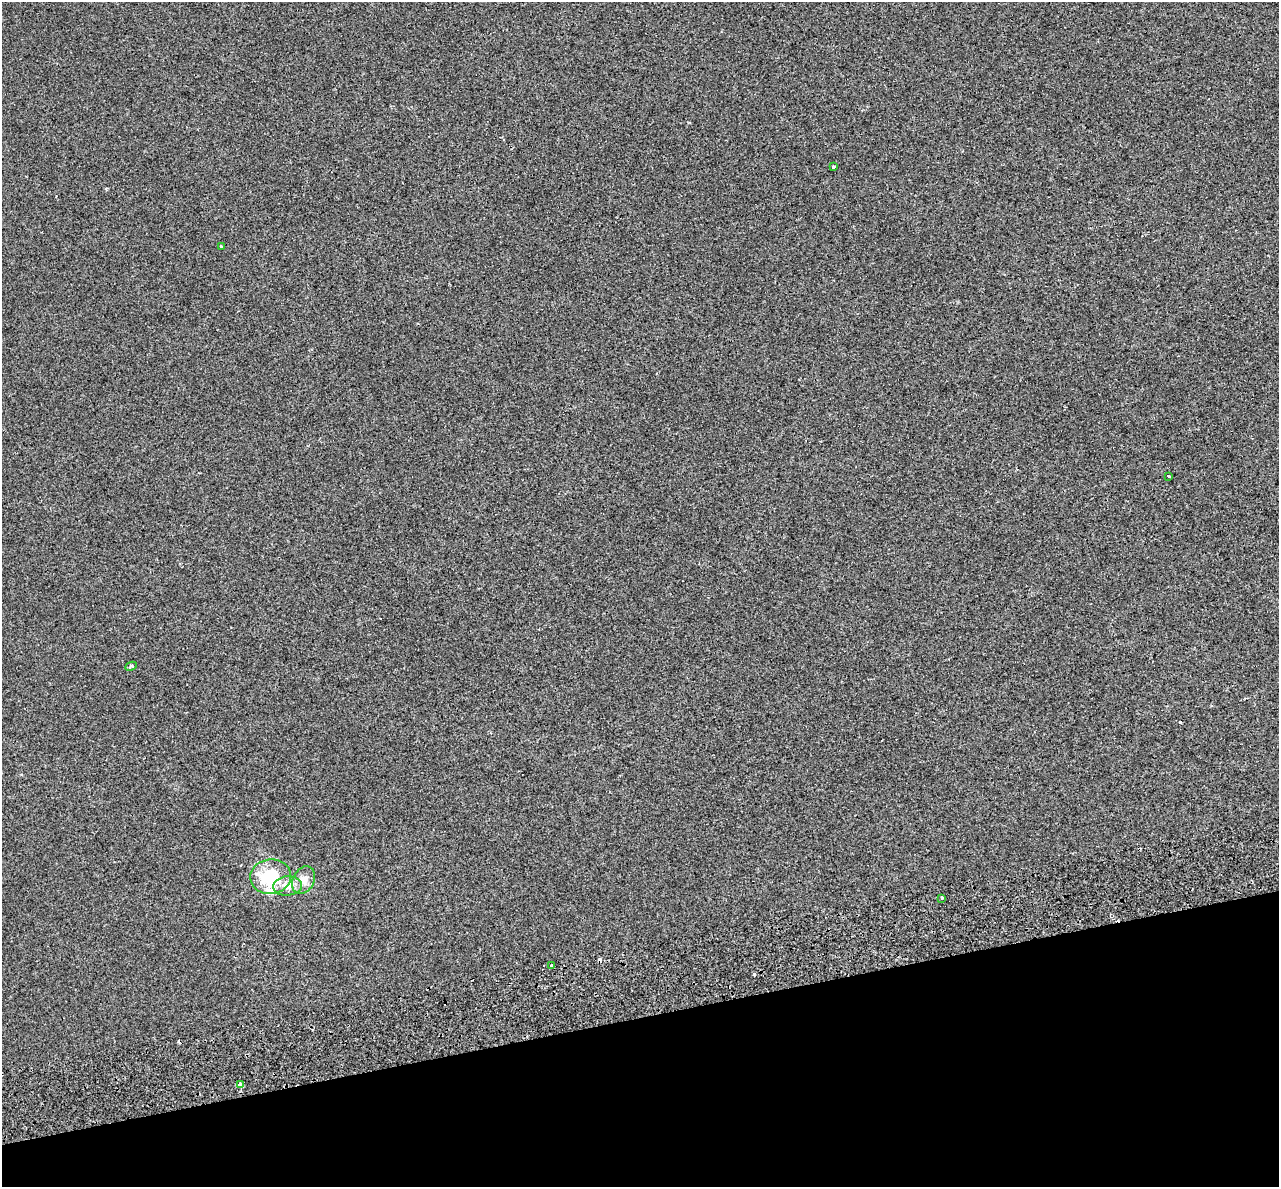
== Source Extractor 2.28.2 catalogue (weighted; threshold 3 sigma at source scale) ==
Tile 14 of 4 x 4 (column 2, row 4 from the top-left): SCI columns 1365-2641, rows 144-1328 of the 5284 x 5072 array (HDU 1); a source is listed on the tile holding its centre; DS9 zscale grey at full resolution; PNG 1281 x 1189 px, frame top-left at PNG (2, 2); each listed source drawn as its Kron ellipse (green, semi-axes under 4 px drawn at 4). Shown black and unused: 14% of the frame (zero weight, under 2 of 3 exposures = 7% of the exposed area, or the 3 px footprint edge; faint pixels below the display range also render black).
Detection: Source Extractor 2.28.2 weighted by HDU 2 'WHT'; one run over the whole footprint, this tile lists its part. Background -6.78e-05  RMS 0.0045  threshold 0.0202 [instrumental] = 3 sigma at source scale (4.5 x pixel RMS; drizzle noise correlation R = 1.50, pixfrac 1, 0.0396/0.0396 arcsec/px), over >= 5 px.
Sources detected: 15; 5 cosmic-ray / hot-pixel residue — neither listed nor drawn; the other 10 listed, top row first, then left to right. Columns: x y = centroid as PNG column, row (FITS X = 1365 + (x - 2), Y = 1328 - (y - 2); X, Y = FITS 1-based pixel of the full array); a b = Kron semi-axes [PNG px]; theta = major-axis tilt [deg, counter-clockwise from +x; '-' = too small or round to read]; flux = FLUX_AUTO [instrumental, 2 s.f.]
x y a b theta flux
833 167 4 3 - 3.2
221 246 3 3 - 0.55
1169 476 4 3 - 5
131 666 6 3 25 0.98
271 877 20 17 8 21
304 880 15 10 61 3.5
287 886 14 9 5 4
941 898 3 2 - 0.79
551 965 3 3 - 1.7
240 1084 4 3 - 2.2
Overlapping masked pixels (flux is a lower limit): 1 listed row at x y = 240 1084